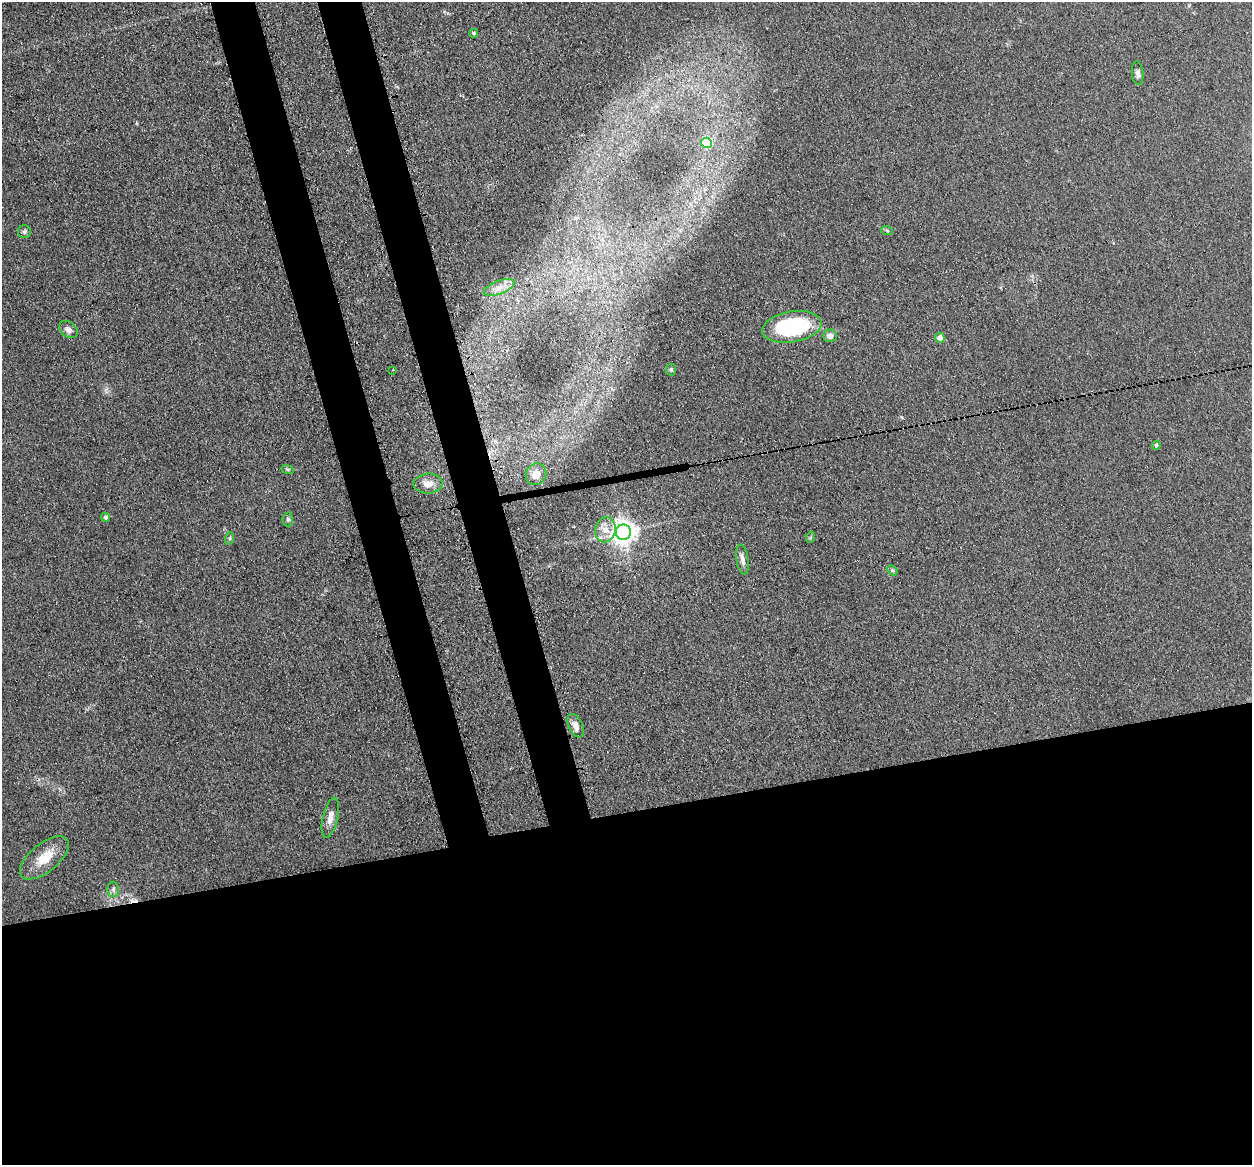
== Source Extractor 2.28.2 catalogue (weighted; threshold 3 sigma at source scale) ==
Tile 15 of 4 x 4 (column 3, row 4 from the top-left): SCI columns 2600-3849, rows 279-1441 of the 5198 x 5093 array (HDU 1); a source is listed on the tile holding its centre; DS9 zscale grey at full resolution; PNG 1254 x 1167 px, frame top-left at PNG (2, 2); each listed source drawn as its Kron ellipse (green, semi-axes under 4 px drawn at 4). Shown black and unused: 35% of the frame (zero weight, under 3 of 4 exposures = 7% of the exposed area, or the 3 px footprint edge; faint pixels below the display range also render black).
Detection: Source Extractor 2.28.2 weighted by HDU 2 'WHT'; one run over the whole footprint, this tile lists its part. Background 0.106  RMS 0.0078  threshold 0.0353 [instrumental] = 3 sigma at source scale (4.5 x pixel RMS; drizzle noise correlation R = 1.50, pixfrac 1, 0.05/0.05 arcsec/px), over >= 5 px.
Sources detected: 29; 1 cosmic-ray / hot-pixel residue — neither listed nor drawn; the other 28 listed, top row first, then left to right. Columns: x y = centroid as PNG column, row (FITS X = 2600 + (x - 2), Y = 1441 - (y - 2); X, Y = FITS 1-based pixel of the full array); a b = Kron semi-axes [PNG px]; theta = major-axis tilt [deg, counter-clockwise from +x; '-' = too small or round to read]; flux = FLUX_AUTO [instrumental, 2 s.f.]
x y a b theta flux
474 33 4 4 - 1.3
1138 73 12 5 -84 2.6
707 143 5 5 - 33
887 231 6 4 -21 0.99
24 232 6 6 - 1.6
499 288 16 6 21 6
792 327 30 15 9 76
68 329 10 7 -37 3.7
830 336 7 6 - 3.6
940 338 5 4 - 5.2
393 370 3 2 - 0.59
671 370 6 5 - 1.6
1156 445 4 4 - 1.3
287 469 6 4 -20 1.1
536 474 11 10 - 9.4
428 484 15 10 2 7.5
105 517 4 4 - 1.5
288 519 7 5 -87 1.6
605 530 12 10 79 7.6
623 532 8 7 - 720
811 537 6 3 71 0.77
230 538 6 4 71 1.1
743 559 15 6 -81 3.5
892 570 6 4 -46 1.2
576 726 12 7 -66 5.1
330 818 20 7 77 6.5
44 858 29 14 39 17
113 889 8 6 90 2.1